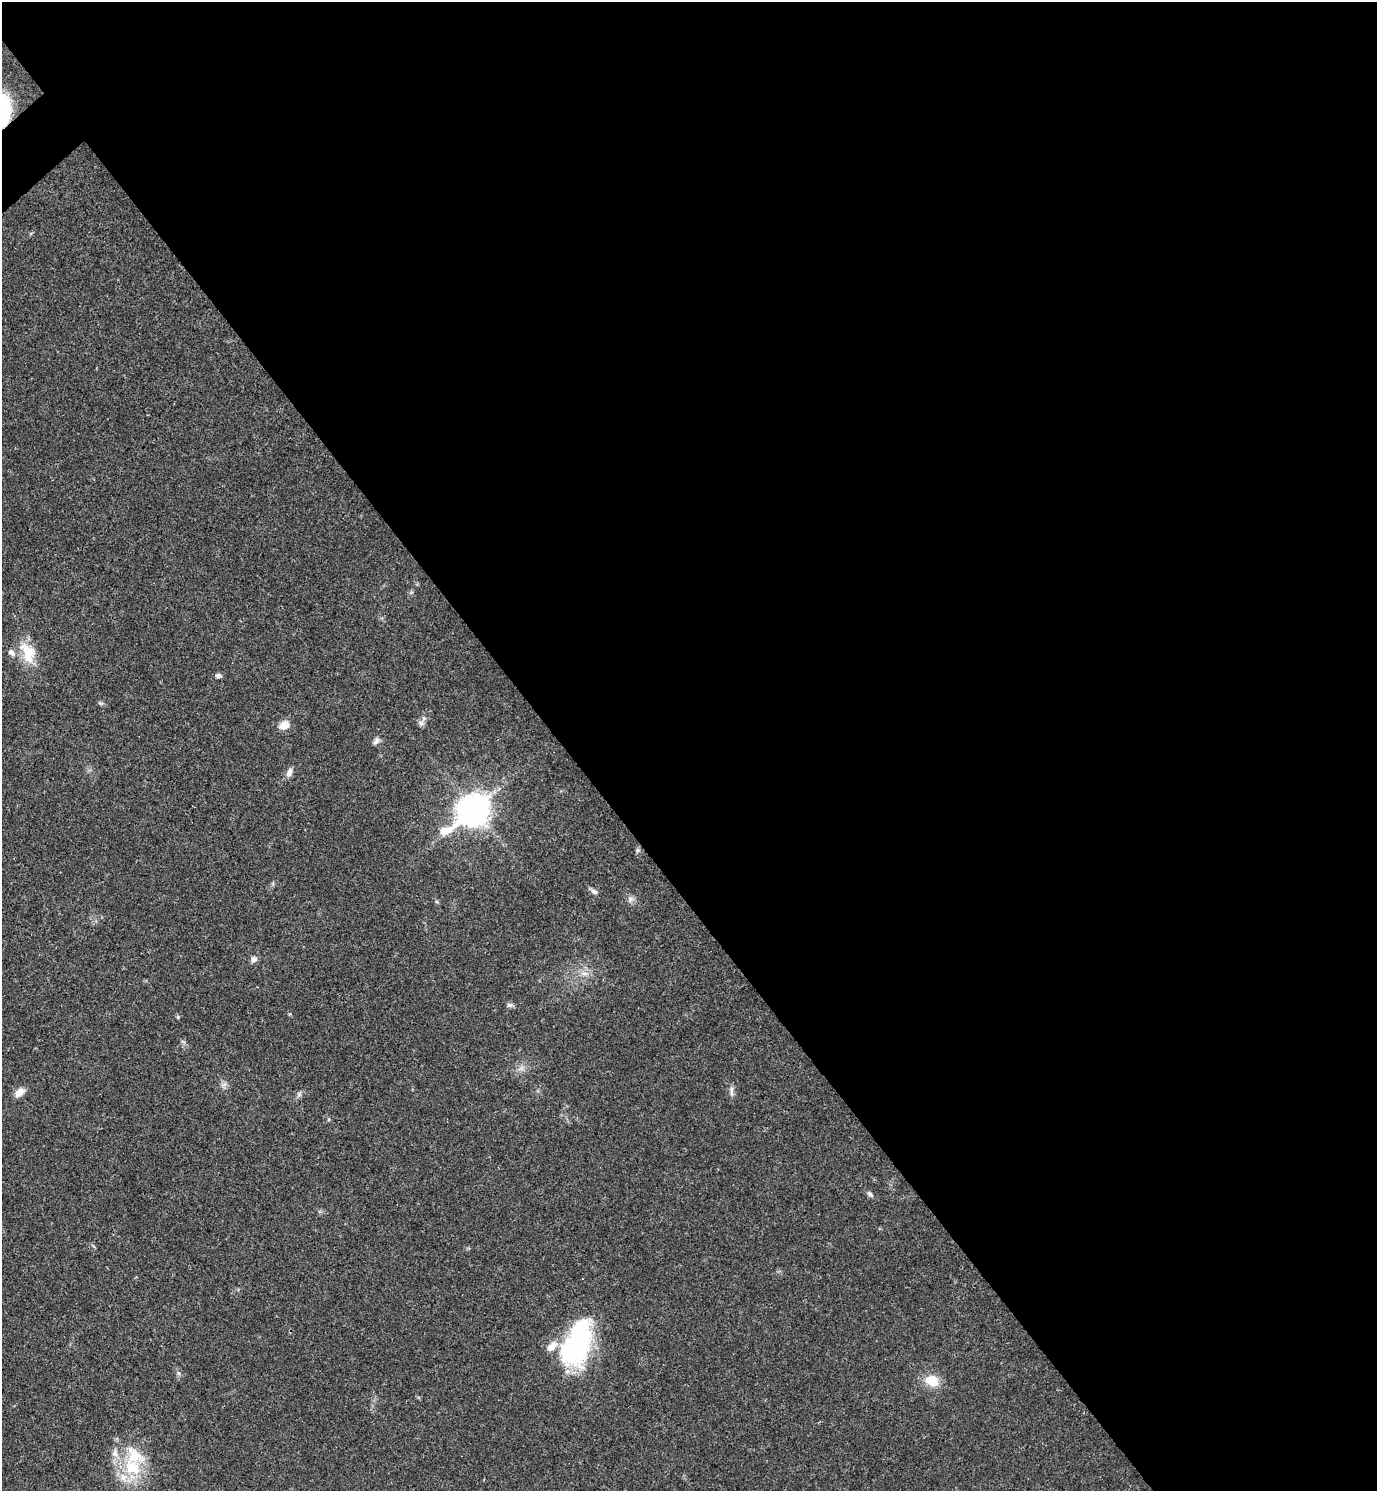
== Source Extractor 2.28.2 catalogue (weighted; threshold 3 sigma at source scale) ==
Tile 8 of 4 x 4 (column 4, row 2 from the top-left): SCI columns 4426-5800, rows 2980-4468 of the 5958 x 5961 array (HDU 1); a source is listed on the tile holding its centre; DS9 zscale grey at full resolution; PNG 1379 x 1493 px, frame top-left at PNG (2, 2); no overlay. Shown black and unused: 59% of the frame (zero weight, under 3 of 4 exposures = <1% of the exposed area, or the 3 px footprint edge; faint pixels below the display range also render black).
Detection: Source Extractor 2.28.2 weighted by HDU 2 'WHT'; one run over the whole footprint, this tile lists its part. Background 0.0204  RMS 0.0022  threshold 0.00997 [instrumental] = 3 sigma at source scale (4.5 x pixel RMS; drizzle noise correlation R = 1.50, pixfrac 1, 0.05/0.05 arcsec/px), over >= 5 px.
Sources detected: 24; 4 inside a brighter listed object's ellipse — not listed separately; the other 20 listed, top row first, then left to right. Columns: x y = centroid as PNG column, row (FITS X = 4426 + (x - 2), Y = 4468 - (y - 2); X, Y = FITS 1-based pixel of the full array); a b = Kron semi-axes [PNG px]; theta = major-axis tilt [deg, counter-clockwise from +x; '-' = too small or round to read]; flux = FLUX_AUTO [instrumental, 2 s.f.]
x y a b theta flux
11 653 10 7 -41 0.91
28 653 28 16 -76 5.6
218 675 7 6 - 0.59
101 703 7 4 -18 0.37
421 723 7 6 - 0.7
284 725 11 8 23 2.5
376 741 11 6 46 0.76
289 772 12 7 64 1
474 810 16 11 37 230
637 850 7 4 -90 0.42
594 891 9 6 -25 0.77
630 899 7 5 89 0.62
254 959 7 7 - 0.9
509 1005 7 6 - 0.55
731 1091 16 4 90 0.74
20 1092 13 8 36 1.8
870 1194 9 5 -45 0.55
578 1343 51 26 71 33
932 1381 17 13 -26 4.2
132 1468 27 19 -41 9.7